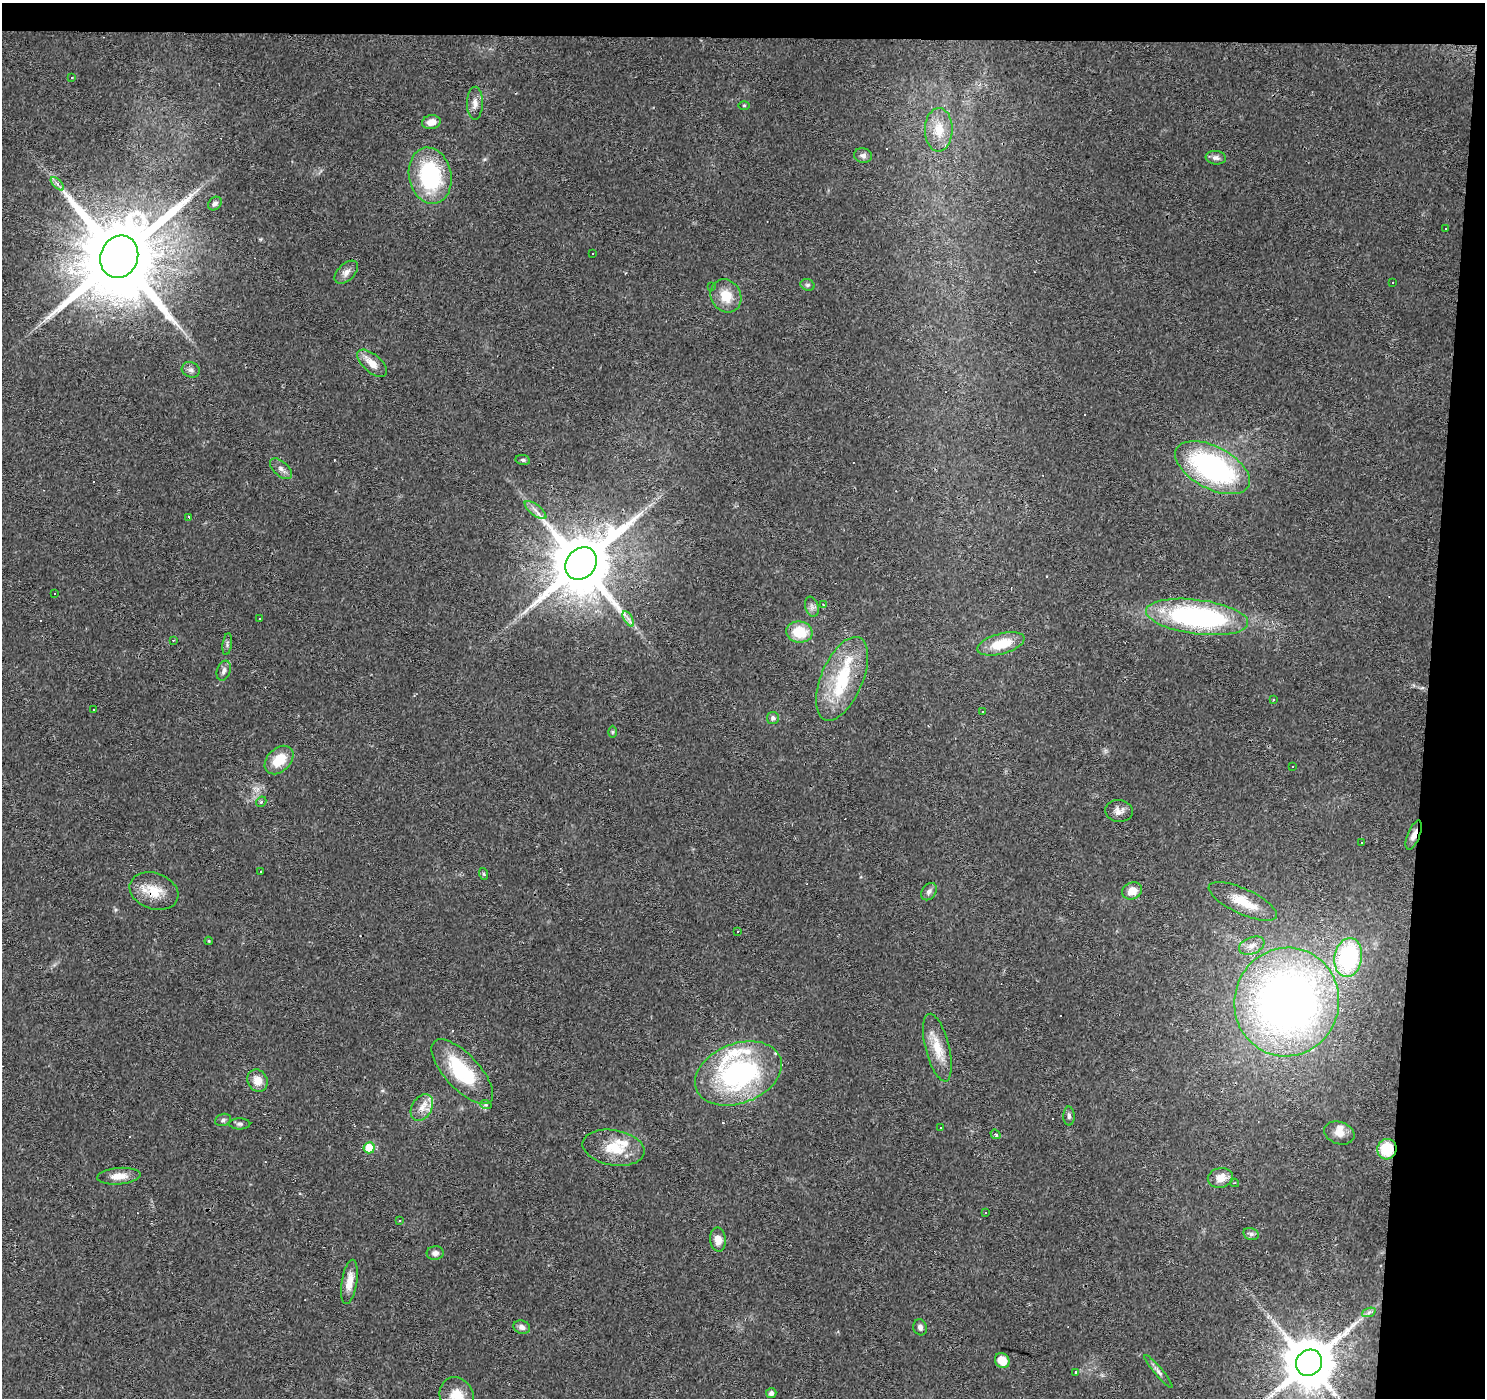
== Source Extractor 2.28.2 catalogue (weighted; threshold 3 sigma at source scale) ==
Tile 3 of 3 x 3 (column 3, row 1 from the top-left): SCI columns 2967-4449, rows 3018-4413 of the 4453 x 4693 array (HDU 1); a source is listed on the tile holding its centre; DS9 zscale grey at full resolution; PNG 1487 x 1400 px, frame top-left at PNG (2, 3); each listed source drawn as its Kron ellipse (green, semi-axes under 4 px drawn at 4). Shown black and unused: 6% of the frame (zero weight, under 3 of 4 exposures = <1% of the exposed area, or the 3 px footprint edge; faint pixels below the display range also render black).
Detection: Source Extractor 2.28.2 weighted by HDU 2 'WHT'; one run over the whole footprint, this tile lists its part. Background 0.0271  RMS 0.0037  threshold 0.0166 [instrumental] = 3 sigma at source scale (4.5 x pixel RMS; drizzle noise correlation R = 1.50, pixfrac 1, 0.0396/0.0396 arcsec/px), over >= 5 px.
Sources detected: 128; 27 cosmic-ray / hot-pixel residue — neither listed nor drawn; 8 inside a brighter listed object's ellipse — not listed separately; the other 93 listed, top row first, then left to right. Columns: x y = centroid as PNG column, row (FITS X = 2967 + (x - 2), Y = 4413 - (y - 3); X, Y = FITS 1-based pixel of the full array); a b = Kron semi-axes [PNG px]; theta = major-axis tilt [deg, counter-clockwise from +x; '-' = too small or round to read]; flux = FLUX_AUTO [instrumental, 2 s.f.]
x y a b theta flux
71 77 3 3 - 0.71
475 103 16 8 89 2.6
744 105 5 3 - 0.37
431 122 9 7 9 3.2
939 130 22 14 89 6.9
863 156 9 7 -14 1.2
1216 158 10 6 -6 1.4
430 176 28 21 -78 36
57 184 8 3 -45 0.86
215 204 7 6 - 1.1
1445 228 3 2 - 0.36
593 254 3 3 - 0.45
119 257 21 18 69 6500
346 272 14 8 44 2.2
1393 282 3 2 - 0.45
807 285 7 5 -19 0.81
712 286 3 3 - 0.37
726 296 17 15 -59 7.2
372 363 18 9 -40 4.2
191 370 9 7 -24 1.3
523 460 7 5 -9 0.71
1213 468 40 21 -28 72
281 469 13 7 -42 1.8
535 510 13 5 -37 1.9
189 517 4 3 - 1.3
581 563 17 14 48 3200
55 593 3 3 - 0.49
823 605 4 3 - 0.41
812 607 10 6 -72 1.3
1197 617 51 17 -7 82
260 619 3 3 - 1.2
628 619 8 3 -59 1.1
799 632 13 10 -8 11
173 640 4 3 - 0.35
227 644 11 4 82 0.81
1001 644 24 10 15 11
224 671 10 6 70 1.5
842 679 45 21 67 23
1273 699 3 2 - 0.47
94 710 3 2 - 0.55
982 711 3 2 - 0.68
773 718 6 6 - 1.3
613 732 6 4 89 0.44
279 760 16 11 44 8.7
1292 766 2 2 - 0.28
261 802 6 4 44 0.52
1119 811 14 11 -6 2.7
1414 835 15 6 68 2.5
1362 843 3 2 - 0.51
261 871 3 2 - 0.53
484 874 6 4 -71 0.5
154 891 25 18 -19 8.7
1132 891 10 8 24 4.6
929 892 9 7 55 1.4
1243 901 37 12 -25 9.6
738 932 3 2 - 0.6
209 941 4 4 - 0.35
1252 946 13 8 22 2.6
1348 957 19 14 80 41
1287 1002 54 52 76 260
937 1048 35 12 -76 8.6
462 1072 41 17 -47 25
738 1073 45 30 21 68
257 1081 11 9 -61 4.5
486 1105 6 4 -19 0.53
422 1108 14 10 59 3.7
1069 1116 9 5 -89 1.1
223 1120 8 6 20 0.92
240 1124 10 5 0 0.98
941 1127 3 3 - 0.99
1339 1133 15 11 -19 3.2
995 1134 5 4 - 0.75
369 1148 5 5 - 10
614 1148 31 17 -10 11
1387 1149 10 9 - 12
119 1176 22 8 5 4.3
1220 1178 13 10 12 4
1235 1183 4 3 - 0.6
986 1213 3 3 - 0.93
400 1220 3 2 - 0.28
1251 1234 8 6 -13 1
718 1240 12 8 -85 3.6
435 1253 8 6 5 1.6
349 1282 22 7 81 4.8
1369 1312 7 4 20 0.86
522 1327 8 6 -18 1.6
920 1327 8 6 -73 1.2
1002 1360 8 7 - 4.6
1309 1363 14 12 45 2100
1158 1371 21 4 -50 1.6
1076 1372 4 3 - 1.3
771 1393 5 5 - 1.5
457 1396 20 16 -65 7.8
Overlapping masked pixels (flux is a lower limit): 3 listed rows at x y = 1414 835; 154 891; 1387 1149
Isophote crosses this tile's border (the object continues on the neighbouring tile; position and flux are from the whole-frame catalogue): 2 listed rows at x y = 1309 1363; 457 1396